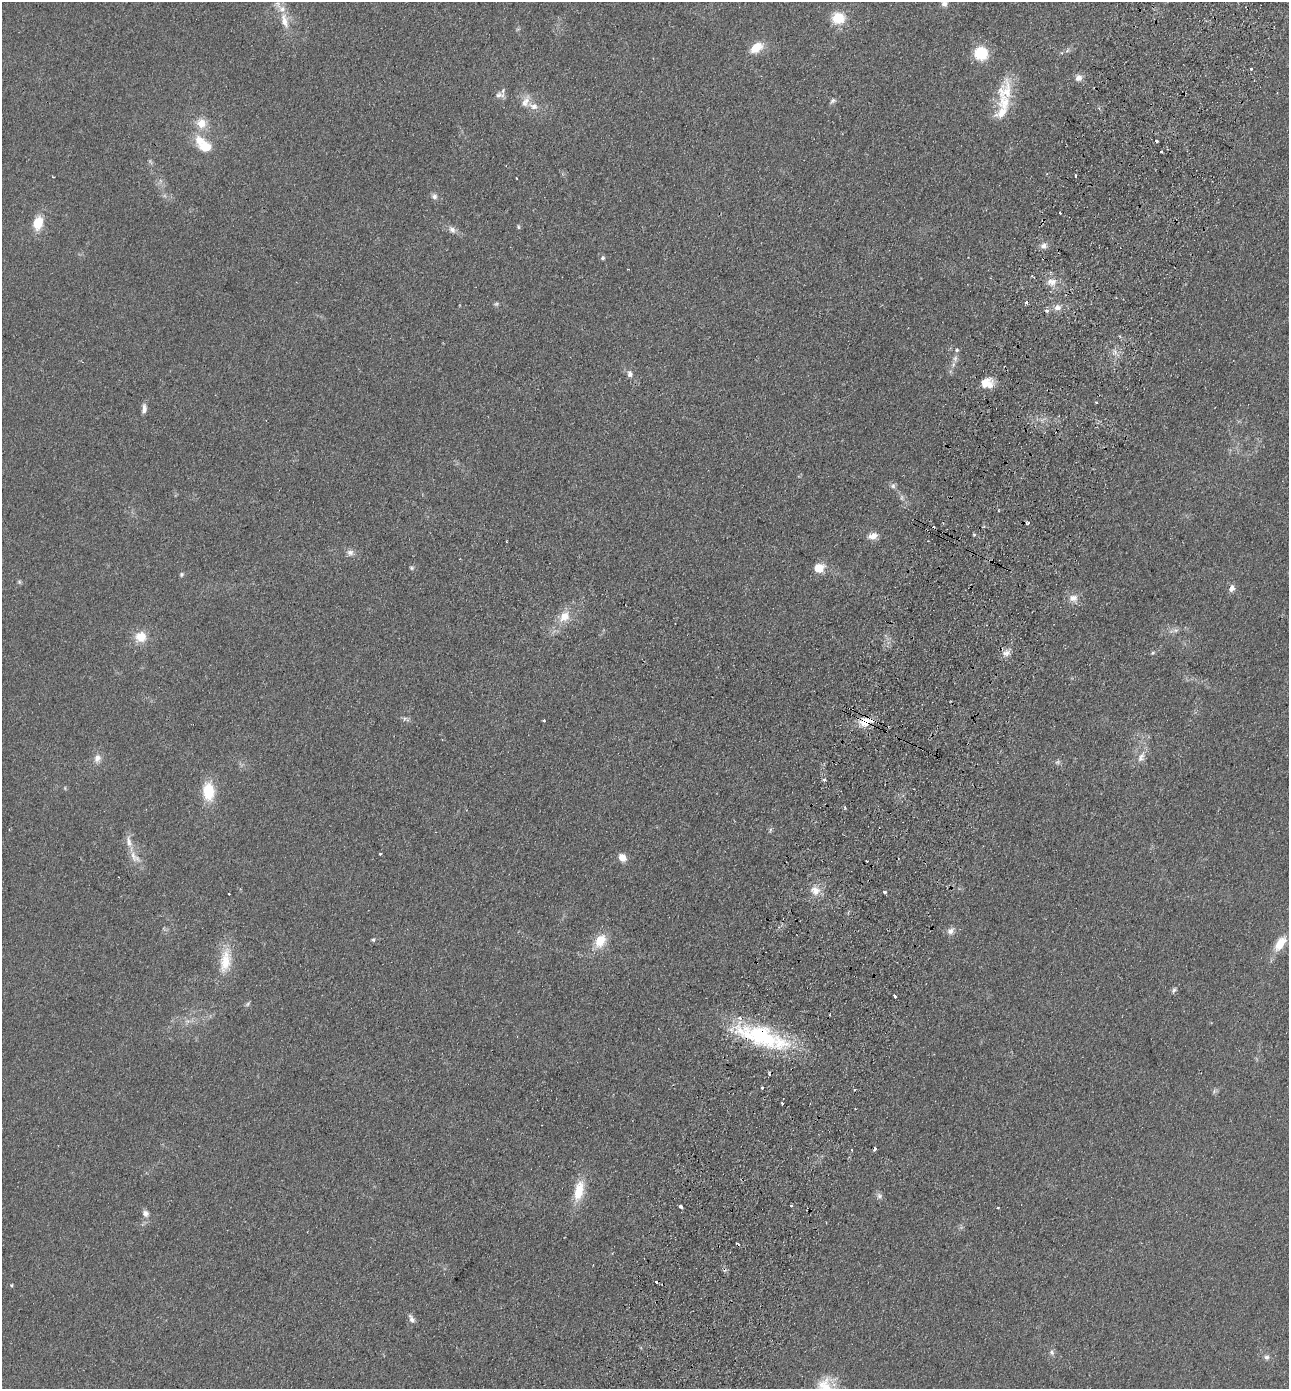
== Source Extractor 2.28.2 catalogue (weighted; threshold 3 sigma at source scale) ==
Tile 10 of 4 x 4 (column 2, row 3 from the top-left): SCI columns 1615-2901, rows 1414-2800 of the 5671 x 5601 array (HDU 1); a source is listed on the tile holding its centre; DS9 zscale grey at full resolution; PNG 1291 x 1391 px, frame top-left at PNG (2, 2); no overlay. Shown black and unused: <1% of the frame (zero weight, under 2 of 3 exposures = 3% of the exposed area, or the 3 px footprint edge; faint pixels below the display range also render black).
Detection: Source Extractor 2.28.2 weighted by HDU 2 'WHT'; one run over the whole footprint, this tile lists its part. Background 0.12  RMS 0.011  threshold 0.0478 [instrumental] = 3 sigma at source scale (4.5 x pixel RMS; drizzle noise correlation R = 1.50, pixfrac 1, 0.05/0.05 arcsec/px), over >= 5 px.
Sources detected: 113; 4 too faint to see at this stretch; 11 cosmic-ray / hot-pixel residue — not listed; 8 inside a brighter listed object's ellipse — not listed separately; the other 90 listed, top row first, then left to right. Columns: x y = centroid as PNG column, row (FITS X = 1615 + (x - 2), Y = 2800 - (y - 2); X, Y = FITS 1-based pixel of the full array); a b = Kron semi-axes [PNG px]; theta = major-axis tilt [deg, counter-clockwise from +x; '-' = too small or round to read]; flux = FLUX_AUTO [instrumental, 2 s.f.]
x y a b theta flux
944 4 8 7 - 4
838 18 14 12 5 23
284 20 26 10 -78 17
756 48 18 10 35 16
1067 50 7 5 58 2.3
981 53 16 15 - 27
1251 69 3 3 - 5.3
1078 78 9 8 - 5.9
1005 92 38 22 85 36
499 95 14 7 4 5.1
833 101 8 6 30 2.5
533 106 16 9 -22 9.5
201 123 14 13 - 14
1156 141 3 3 - 2.2
206 147 13 9 -7 20
1161 152 3 3 - 1.6
1076 176 3 3 - 4.2
53 177 3 2 - 1
434 196 8 8 - 3.8
38 223 16 11 77 21
518 227 6 4 -70 1.5
452 230 11 7 -43 5.2
1043 246 8 7 - 4.8
603 258 6 5 - 1.8
1052 282 11 8 46 7.7
1026 302 3 3 - 3.4
1057 307 9 7 10 6.1
1047 310 5 4 - 4.1
1120 336 4 3 - 1.6
957 350 5 4 - 1.8
955 358 8 6 71 3.8
630 374 10 7 -71 4.5
987 383 16 13 1 14
1096 402 3 2 - 1.2
144 409 13 6 85 4.7
893 486 8 6 59 2.8
1028 523 4 4 - 2.6
873 536 12 8 14 8.3
350 553 9 9 - 4.8
411 568 6 5 - 1.7
819 568 6 5 - 51
182 574 6 5 - 1.9
19 582 6 5 - 1.5
1232 588 9 7 71 5.2
1073 598 13 9 0 8.3
564 617 18 13 50 16
1175 630 8 6 18 3.4
141 637 13 12 - 18
1006 653 12 8 25 6.5
1153 653 6 4 22 1.6
406 719 12 4 -23 2.9
544 720 3 3 - 1.7
864 722 13 11 32 16
1141 757 16 9 63 8.3
97 758 12 9 72 7
824 779 5 4 - 1.8
65 788 6 3 -73 1.1
208 791 17 11 -85 36
844 807 3 3 - 2.1
770 830 7 4 72 1.7
380 854 3 3 - 1.8
135 857 22 10 -52 12
622 857 9 8 - 9.8
867 861 2 2 - 1.1
815 891 13 11 -43 11
885 892 3 3 - 5.7
951 931 11 8 46 5.4
373 940 5 4 - 1.4
600 941 18 12 58 22
1280 943 23 11 55 18
225 961 36 15 82 28
1174 990 8 5 61 2.6
895 996 4 3 - 3.7
248 1004 9 4 43 1.9
188 1021 8 6 0 3.9
762 1036 71 22 -19 120
762 1088 3 3 - 1.4
1214 1091 7 4 72 1.9
782 1103 3 3 - 6.5
875 1149 4 3 - 4.8
579 1191 29 12 78 26
879 1196 8 7 - 3.4
680 1206 4 3 - 3.4
998 1208 4 2 - 0.97
145 1213 9 8 - 5.1
11 1285 4 4 - 1.2
411 1319 11 6 -63 4.7
1052 1352 9 6 -66 3
1266 1357 7 7 - 3
827 1388 34 23 -45 39
Overlapping masked pixels (flux is a lower limit): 2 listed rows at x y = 864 722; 762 1036
Isophote crosses this tile's border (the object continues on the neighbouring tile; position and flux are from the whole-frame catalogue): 2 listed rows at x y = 944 4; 827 1388